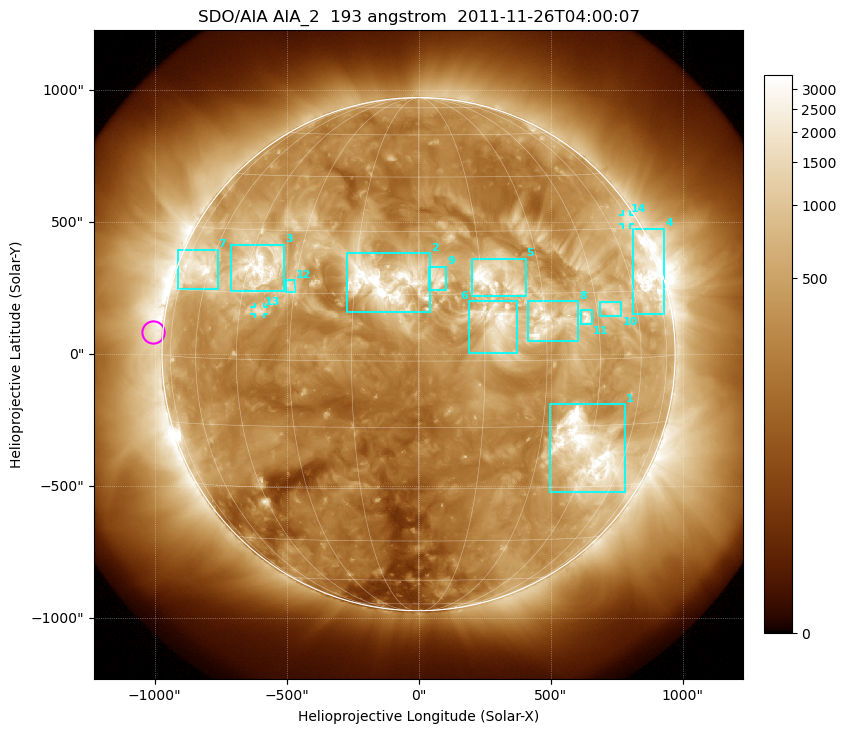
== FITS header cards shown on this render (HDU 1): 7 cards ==
TELESCOP= 'SDO/AIA'
INSTRUME= 'AIA_2'
WAVELNTH=                  193
WAVEUNIT= 'angstrom'
DATE-OBS= '2011-11-26T04:00:07.84'
CTYPE1  = 'HPLN-TAN'
CTYPE2  = 'HPLT-TAN'

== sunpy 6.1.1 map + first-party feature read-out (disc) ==
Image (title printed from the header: SDO/AIA AIA_2  193 angstrom  2011-11-26T04:00:07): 1024 x 1024 px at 2.4 arcsec/px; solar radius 972 arcsec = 405 px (full disc in frame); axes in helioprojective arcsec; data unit not stated in the header (colour bar unlabelled)
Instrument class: DISC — disc imager (sunpy class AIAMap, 193 A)
Bright regions (active regions / flare kernels): reference = the median radial profile (limb darkening/brightening removed); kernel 9 px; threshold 5 sigma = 957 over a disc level ~317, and >= 1.15x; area >= 12 px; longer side >= 10 px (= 24 arcsec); searched inside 0.97 R_sun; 14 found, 14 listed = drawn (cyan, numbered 1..; 2 of them under ~33 arcsec drawn as corner ticks so the feature stays visible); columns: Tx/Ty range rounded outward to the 5 arcsec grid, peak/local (2 s.f.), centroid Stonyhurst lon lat
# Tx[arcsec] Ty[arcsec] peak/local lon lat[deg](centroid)
1 495..785 -525..-190 14 +45 -21
2 -270..45 160..385 12 -8 +18
3 -710..-505 240..415 13 -41 +21
4 810..930 150..475 11 +68 +18
5 200..405 220..365 11 +18 +19
6 190..375 5..205 6.6 +18 +9
7 -910..-760 245..395 10 -65 +20
8 410..605 50..205 8.8 +30 +9
9 40..105 240..330 6.2 +4 +19
10 685..770 145..200 5.7 +50 +11
11 615..655 110..165 7.6 +41 +9
12 -505..-465 235..280 5.8 -31 +17
13 -625..-585 150..180 5.2 -39 +11
14 775..805 490..530 3.8 +72 +32
Off-limb structures (1.02-1.3 R_sun): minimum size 162 px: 2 found; the strongest spans PA ~40..130 deg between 1.02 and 1.3 R_sun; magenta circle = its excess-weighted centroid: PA ~85 deg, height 1.04 R_sun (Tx ~-1005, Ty ~85 arcsec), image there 2.2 x the reference